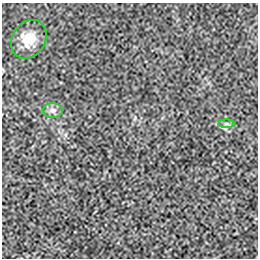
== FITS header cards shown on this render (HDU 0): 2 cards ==
NAXIS1  =                  256 / length of data axis 1
NAXIS2  =                  256 / length of data axis 2

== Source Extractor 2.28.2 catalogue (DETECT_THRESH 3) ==
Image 256 x 256 px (HDU 0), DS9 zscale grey, 1 PNG px = 1 image px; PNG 260 x 260 px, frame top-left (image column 1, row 256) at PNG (2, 3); each listed source drawn as its Kron ellipse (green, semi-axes under 4 px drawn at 4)
Background -1.13e-06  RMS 0.002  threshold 0.00613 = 3 sigma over >= 5 px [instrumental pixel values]
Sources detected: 3; all 3 listed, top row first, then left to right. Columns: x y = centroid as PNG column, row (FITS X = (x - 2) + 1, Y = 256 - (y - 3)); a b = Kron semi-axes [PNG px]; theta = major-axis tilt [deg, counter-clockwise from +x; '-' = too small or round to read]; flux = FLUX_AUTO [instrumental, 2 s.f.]
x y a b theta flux
29 39 20 16 56 2.5
53 110 10 7 0 0.56
226 124 8 4 0 0.3